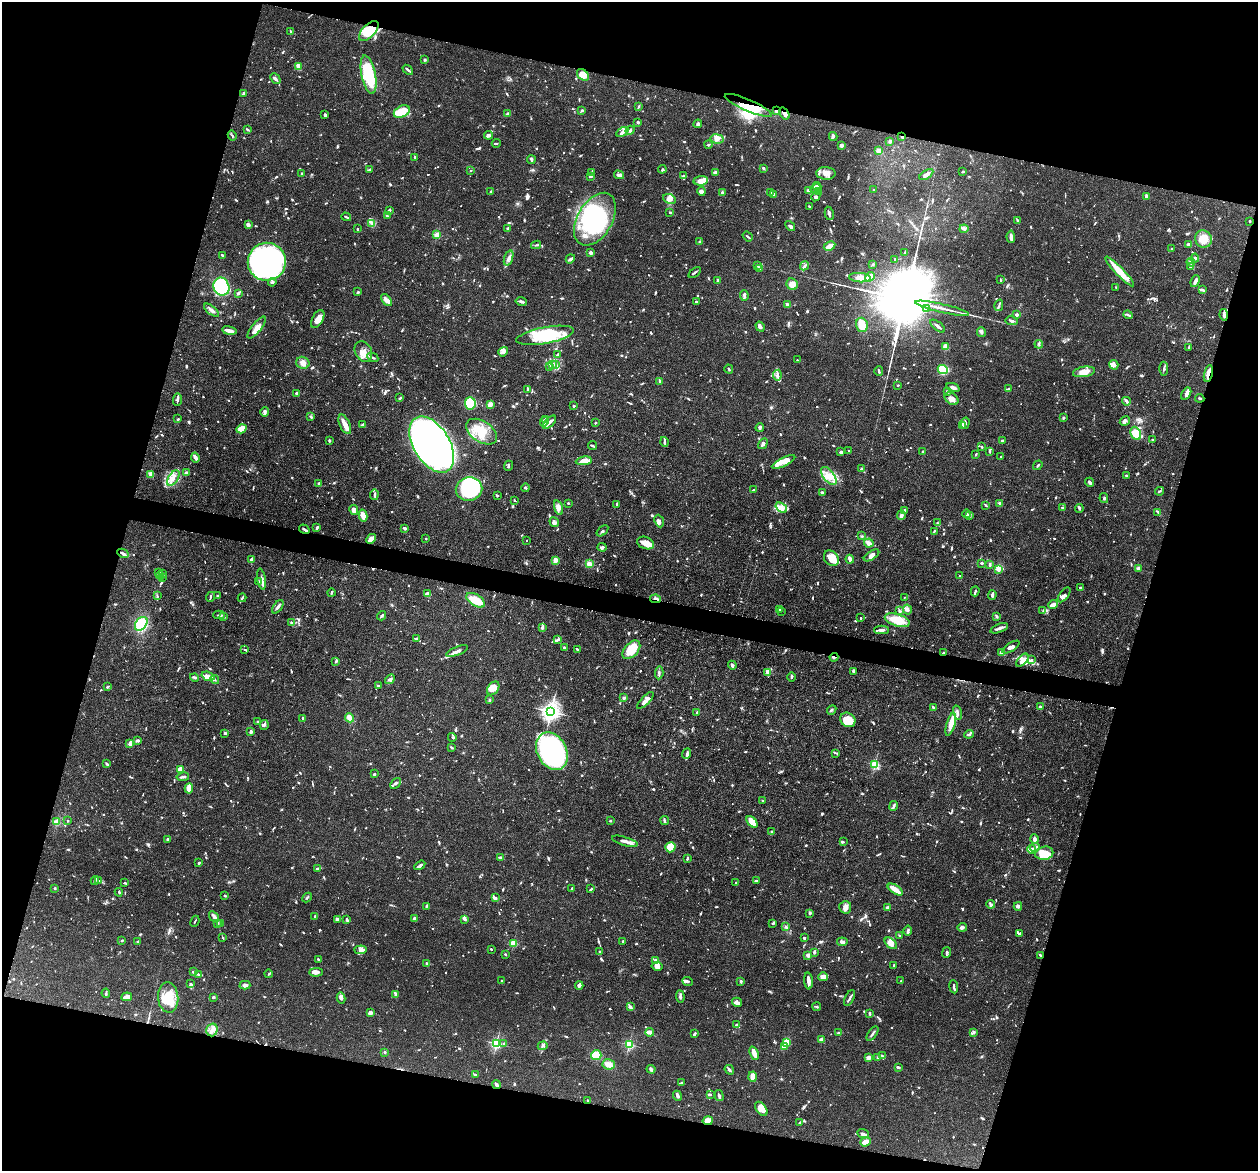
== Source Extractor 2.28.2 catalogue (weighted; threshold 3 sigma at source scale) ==
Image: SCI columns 36-5059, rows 285-4960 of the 5095 x 5122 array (HDU 1 of 3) = the unmasked area's bounding box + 8 px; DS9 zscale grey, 4 x 4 block average (1 PNG px = mean of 4 x 4 image px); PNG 1260 x 1173 px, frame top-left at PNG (2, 2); each listed source drawn as its Kron ellipse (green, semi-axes under 4 px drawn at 4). Shown black and unused: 32% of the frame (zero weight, under 3 of 4 exposures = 5% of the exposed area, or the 3 px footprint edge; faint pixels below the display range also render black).
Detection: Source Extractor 2.28.2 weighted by HDU 2 'WHT'. Background 0.0639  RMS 0.0032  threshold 0.0146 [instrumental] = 3 sigma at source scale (4.5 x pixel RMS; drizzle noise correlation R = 1.50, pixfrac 1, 0.05/0.05 arcsec/px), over >= 5 px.
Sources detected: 1688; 7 too faint to see at this stretch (4 x 4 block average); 14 inside a brighter object's white glare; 8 cosmic-ray / hot-pixel residue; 2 long thin detections or spike segments (spike, bleed or trail) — neither listed nor drawn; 65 coinciding with a brighter row at this scale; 154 inside a brighter listed object's ellipse — not listed separately; of the other 1438, all 500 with FLUX_AUTO >= 2.09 (the completeness limit of this list) listed and drawn (938 fainter detections not listed), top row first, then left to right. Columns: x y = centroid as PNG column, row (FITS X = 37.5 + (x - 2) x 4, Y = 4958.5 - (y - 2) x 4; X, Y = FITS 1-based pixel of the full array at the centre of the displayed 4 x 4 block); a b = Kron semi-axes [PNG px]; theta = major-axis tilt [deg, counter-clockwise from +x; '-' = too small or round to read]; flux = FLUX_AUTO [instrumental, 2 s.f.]
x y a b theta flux
291 31 4 2 - 2.5
369 31 12 6 46 38
424 60 3 3 - 2.2
298 67 4 3 - 13
408 70 6 2 -40 4.5
369 75 19 7 -78 99
583 75 7 5 -42 29
275 79 6 3 -46 5.9
243 93 3 2 - 4.6
748 105 25 6 -23 60
638 107 3 2 - 2.8
582 110 3 2 - 3
777 111 3 2 - 4.8
402 112 8 5 26 56
784 113 6 3 -56 11
508 114 3 2 - 4.7
325 115 3 2 - 4.6
638 122 2 2 - 3
698 124 4 3 - 3.9
248 130 2 2 - 3.8
630 130 5 3 - 3.9
622 132 6 2 30 5.5
232 135 5 2 - 2.7
488 135 4 3 - 4.5
833 136 5 3 - 4.2
902 137 3 2 - 2.6
717 139 7 4 -10 9.3
890 141 3 2 - 3.6
496 143 4 2 - 2.3
708 144 4 2 - 3
841 146 2 2 - 33
879 151 4 3 - 7.1
415 157 2 2 - 2.9
531 160 4 2 - 5.9
763 168 3 2 - 3.1
662 169 4 2 - 2.2
369 170 3 2 - 4.4
470 171 2 2 - 2.1
592 172 3 2 - 2.2
715 172 2 2 - 13
963 172 3 2 - 2.3
302 173 2 2 - 3.6
826 173 10 6 -1 17
619 175 5 2 - 7.7
926 175 8 3 33 10
590 176 4 2 - 2.9
684 176 4 2 - 3.6
701 181 7 4 5 17
817 186 4 2 - 5.2
816 188 5 3 - 4.8
808 190 4 3 - 5
873 190 2 2 - 2.2
491 191 3 2 - 2.2
701 191 4 3 - 8.6
818 191 4 2 - 3.2
722 193 3 2 - 5.9
771 193 3 2 - 2.2
774 194 3 2 - 2.3
816 196 5 4 - 5
1146 196 3 2 - 4.9
669 199 6 4 -25 11
809 207 3 2 - 2.9
389 210 3 2 - 4.5
670 212 3 2 - 2.6
829 213 7 2 -79 7.4
387 216 2 2 - 2.9
346 217 5 2 - 2.8
595 219 29 17 60 170
1017 220 2 2 - 2.8
1250 221 2 2 - 7.1
372 223 3 2 - 2.3
248 225 4 2 - 7.3
790 226 6 3 -51 6.7
508 228 4 2 - 3
357 229 2 2 - 7.1
964 229 4 3 - 5.3
437 235 2 2 - 87
748 237 5 2 - 3
1011 237 6 3 -86 9.3
1203 239 9 8 - 28
700 242 3 2 - 4.1
1189 244 3 2 - 9
536 245 5 2 - 3.2
829 246 6 2 28 30
1172 249 2 2 - 2.4
591 253 3 3 - 5.6
905 253 4 2 - 2.5
223 255 4 2 - 3.5
509 258 8 3 71 7.3
1195 258 4 2 - 3.3
570 259 5 2 - 5.6
895 260 2 2 - 2.6
267 262 19 19 - 860
1191 262 4 3 - 6.1
873 264 3 2 - 2.1
758 265 2 2 - 2.2
804 266 5 2 - 3.4
1191 266 3 2 - 12
760 268 3 2 - 4.2
1120 271 20 4 -46 43
695 272 7 2 37 3.4
870 277 5 3 - 25
860 278 11 4 -3 15
718 280 2 2 - 4.8
1000 280 2 2 - 3.2
1195 281 6 2 69 12
272 282 4 2 - 3.5
792 284 6 5 - 13
221 287 9 7 -62 170
1116 287 2 2 - 2.8
1203 290 3 2 - 3.1
358 292 3 2 - 2.4
239 293 3 3 - 2.8
744 296 5 2 - 6.4
386 300 7 3 -50 14
521 302 6 2 -14 6.6
696 302 3 2 - 3.5
788 305 3 2 - 7.1
999 305 6 2 75 3.6
926 308 2 2 - 4
942 308 27 2 -13 19
211 310 9 3 -39 8.6
1017 315 2 2 - 18
1128 315 4 2 - 2.5
1224 315 6 3 -79 5.1
318 319 10 5 61 16
1012 321 6 3 -10 4.1
862 325 7 5 -75 24
938 326 9 2 -38 6.4
257 327 13 5 52 15
760 327 5 2 - 6
229 331 7 3 -10 12
981 332 5 3 - 4.6
545 335 29 8 10 120
1039 344 4 2 - 2.7
946 347 2 2 - 17
1188 347 2 2 - 2.3
363 352 11 8 -64 18
503 352 5 4 - 6.5
558 355 4 3 - 3.1
373 357 6 2 -28 4.3
797 360 2 2 - 2.9
303 363 7 6 - 13
556 364 3 2 - 2.4
552 365 3 2 - 3.6
1114 365 5 4 - 9.9
549 366 4 3 - 3.9
729 369 4 2 - 3.5
1164 369 7 2 88 3.1
943 370 5 4 - 110
879 371 4 2 - 3.6
1084 372 11 5 9 22
1208 373 8 2 77 19
777 375 5 4 - 6.3
660 382 4 2 - 3.8
898 385 2 2 - 2.2
953 387 7 3 -20 6.9
1008 389 2 2 - 2.4
528 390 3 2 - 3.8
947 391 2 2 - 6.6
297 393 2 2 - 24
1186 394 6 3 58 8.1
400 398 3 2 - 3.8
1200 398 4 2 - 2.4
952 399 7 5 -37 12
177 400 6 2 88 4.9
1126 401 4 3 - 4.6
470 403 6 5 - 110
490 404 3 2 - 13
574 406 2 2 - 5.8
265 412 5 4 - 5.1
311 417 4 2 - 2.8
1063 418 2 2 - 4.2
178 419 3 2 - 2.1
545 419 2 2 - 7.8
1125 421 5 3 - 4.3
544 422 5 2 - 4.5
549 422 8 3 45 8.8
595 423 2 2 - 3.4
965 423 5 2 - 4.1
345 424 10 5 -66 15
362 425 4 2 - 3.7
962 425 4 3 - 3.3
760 428 4 2 - 4.5
241 429 5 4 - 23
481 432 17 10 -34 43
1136 433 7 5 -66 36
329 440 4 2 - 2.6
1153 440 2 2 - 2.1
1002 441 2 2 - 4.8
665 442 5 2 - 3.6
432 444 31 18 -58 2000
763 444 6 2 57 6.5
592 445 4 2 - 3.3
982 447 3 2 - 3.3
849 450 2 2 - 2.2
990 451 3 2 - 3.4
840 452 3 2 - 3.6
923 452 2 2 - 4.3
976 454 3 2 - 2.4
195 457 5 2 - 10
1001 457 3 2 - 2.4
584 461 8 3 8 8.9
784 462 13 4 26 16
1038 465 5 2 - 3.1
508 466 5 2 - 2.9
861 469 3 2 - 5.8
186 473 3 2 - 12
150 474 4 3 - 3.5
829 476 11 5 -52 21
1126 476 2 2 - 5.8
173 478 9 5 57 15
1090 482 5 2 - 4.8
319 483 3 2 - 3.2
525 488 4 2 - 3.2
469 489 13 12 - 220
753 490 4 2 - 2.6
1159 491 4 2 - 2.5
823 493 3 2 - 8.3
374 495 5 2 - 4
497 495 4 2 - 2.8
1104 498 5 3 - 3.4
515 500 3 2 - 2.7
568 503 3 2 - 2.4
1000 503 3 2 - 8.1
617 504 3 2 - 4.4
986 505 3 2 - 3.8
1063 507 2 2 - 2.5
559 508 7 4 -72 11
781 508 6 3 -36 11
1079 508 4 2 - 3.2
354 510 5 4 - 11
904 510 2 2 - 4.7
1158 512 3 2 - 2.3
966 514 4 2 - 2.1
901 515 5 2 - 14
363 516 6 3 -76 22
970 516 4 2 - 2.6
659 521 6 4 -68 6.3
554 522 5 3 - 5.6
937 523 3 2 - 2.4
317 528 4 2 - 3.3
405 528 3 2 - 7.3
304 529 5 2 - 4
602 531 7 2 39 3.5
934 531 3 2 - 2.4
862 536 3 2 - 2.1
371 539 5 2 - 23
426 539 2 2 - 5.2
527 540 2 2 - 3.1
645 543 9 6 -21 22
869 543 5 3 - 12
602 547 4 3 - 5.5
123 553 6 2 -26 6.8
871 555 9 3 33 10
831 558 9 6 -49 34
850 559 4 2 - 12
251 560 4 2 - 7
555 560 3 2 - 22
589 563 4 4 - 7.3
982 563 2 2 - 7.3
990 565 3 2 - 5.7
1139 568 3 2 - 9.5
998 570 4 3 - 6.4
159 572 3 3 - 2.4
162 574 3 2 - 2.7
160 575 4 2 - 3.4
959 576 2 2 - 3.4
162 577 3 2 - 4.9
261 579 10 2 -80 7.8
258 581 2 2 - 2.1
1080 588 2 2 - 2.4
975 591 5 2 - 3.5
331 593 4 2 - 3.6
427 594 4 3 - 9.6
992 595 5 2 - 5
1064 595 9 3 52 6.7
157 596 4 2 - 2.2
217 596 2 2 - 3.3
210 597 5 2 - 2.6
904 597 2 2 - 2.3
242 598 4 2 - 3.4
656 599 5 2 - 3.5
476 600 10 5 -33 38
1053 605 5 3 - 13
278 607 7 2 54 5.3
907 609 5 3 - 5.9
780 610 2 2 - 6.8
782 611 2 2 - 3.7
899 611 3 2 - 2.2
1043 611 3 2 - 2.4
219 615 6 2 0 3.6
382 616 5 2 - 3.7
997 616 4 3 - 2.7
224 617 3 2 - 2.7
861 618 2 2 - 2.9
897 620 13 6 -18 53
291 622 3 2 - 2.2
141 624 8 5 52 85
542 627 4 2 - 4.6
999 628 9 2 21 8.8
881 630 7 3 -1 7.9
416 638 4 2 - 2.8
557 640 4 3 - 4
1011 647 9 3 32 8.5
564 648 3 2 - 4.5
577 649 3 2 - 3.4
245 650 3 2 - 2.1
631 650 11 6 48 48
457 651 12 3 22 9
943 653 2 2 - 2.9
1001 653 3 3 - 9
834 657 4 2 - 3.5
1022 660 8 4 48 14
1032 660 3 3 - 2.8
336 661 4 2 - 3.6
732 665 4 3 - 4.8
853 671 3 2 - 7.2
768 672 4 3 - 3.6
659 673 7 2 86 4.1
208 676 6 3 -20 20
194 677 4 3 - 3.4
791 677 5 2 - 2.9
215 679 4 2 - 2.9
390 679 5 3 - 5.4
378 685 3 2 - 3.2
107 687 3 2 - 2.7
493 688 8 5 54 23
624 698 2 2 - 25
489 700 3 2 - 2.7
645 700 11 3 46 12
1040 707 3 2 - 5.2
933 708 4 2 - 4.5
832 710 5 2 - 3
551 712 3 2 - 1100
697 712 2 2 - 6.4
958 712 7 2 -74 4.3
303 718 2 2 - 4.1
350 718 4 3 - 17
848 720 8 7 - 42
258 722 2 2 - 2.5
951 724 12 3 74 19
264 725 5 2 - 3.7
251 732 3 2 - 4.8
225 733 4 2 - 4.7
969 734 4 2 - 3.8
452 737 4 2 - 2.2
137 740 3 3 - 3.2
130 744 4 3 - 4.5
451 747 3 2 - 2.8
552 751 20 14 -62 480
836 753 4 2 - 2.1
687 754 5 3 - 5.5
107 764 4 2 - 2.6
875 764 2 2 - 200
180 769 2 2 - 71
375 774 2 2 - 2.6
183 777 6 2 8 5.7
395 783 6 3 48 4.3
189 788 5 3 - 24
763 801 2 2 - 4
894 806 5 2 - 3.8
68 821 2 2 - 2.3
610 821 3 2 - 2.7
665 821 4 2 - 2.8
57 822 2 2 - 84
752 822 7 3 -49 44
772 831 3 2 - 2.4
167 839 3 2 - 2.5
1034 839 4 3 - 6.6
625 841 13 3 -16 11
843 842 3 2 - 2.1
670 847 5 5 - 37
1035 847 4 3 - 4.5
1031 849 4 3 - 5.4
1044 853 9 6 12 20
501 858 3 2 - 4.6
687 858 3 2 - 3.5
199 863 3 2 - 2.8
420 865 6 3 32 4.7
317 869 3 2 - 6.5
95 881 4 2 - 5.1
99 881 2 2 - 2.3
757 881 3 2 - 2.2
736 882 2 2 - 3.2
124 883 3 2 - 2.3
55 888 2 2 - 9.5
572 889 4 2 - 4.3
591 889 4 2 - 2.5
895 890 9 3 -32 27
119 892 4 2 - 2.5
225 896 2 2 - 3.6
307 898 5 2 - 2.3
495 898 3 3 - 4.5
990 904 5 3 - 4.4
426 906 4 2 - 3
1018 906 4 3 - 5.1
845 907 6 6 - 9.4
887 908 3 2 - 6.4
810 913 3 2 - 4.8
315 916 3 2 - 2.9
214 917 6 2 -55 15
414 918 3 2 - 5.9
337 919 3 2 - 5.4
464 919 4 2 - 5.4
347 920 3 3 - 3.3
195 921 5 2 - 2.4
217 923 3 2 - 2.8
773 923 3 2 - 2.5
221 924 2 2 - 5.5
786 927 4 2 - 3.1
962 927 5 3 - 5.2
908 931 5 3 - 4.9
1019 933 3 2 - 4
900 936 3 2 - 2.2
223 938 3 2 - 2.6
804 938 2 2 - 4.8
122 940 2 2 - 2.7
138 941 3 2 - 2.8
623 941 2 2 - 4
842 942 5 2 - 8.8
513 943 2 2 - 120
891 943 7 4 -41 22
491 949 2 2 - 2.7
360 950 6 3 5 5.7
600 952 3 2 - 2.4
814 952 2 2 - 6.8
946 953 5 3 - 5
505 954 2 2 - 9
808 955 2 2 - 37
1040 955 3 2 - 3.3
318 959 2 2 - 2.3
655 960 3 2 - 4.2
426 963 2 2 - 5.1
894 965 2 2 - 2.1
657 966 5 4 - 8.6
193 972 3 2 - 3.7
316 972 7 4 2 8.3
269 974 4 2 - 2.6
198 975 4 2 - 2.2
823 977 5 4 - 15
501 981 2 2 - 2.4
688 981 5 2 - 4.2
741 981 3 2 - 4.2
808 981 8 2 -85 15
901 981 2 2 - 2.2
190 983 3 2 - 2.5
245 985 5 3 - 6.9
579 985 4 3 - 9
954 987 6 2 -82 4.5
106 993 5 3 - 3.1
396 994 4 2 - 7.4
680 996 6 2 -85 5.7
127 997 5 3 - 16
168 997 15 10 -85 48
213 997 2 2 - 4.3
341 998 5 4 - 6
850 998 9 2 63 4.7
737 1002 5 4 - 6.9
631 1007 3 2 - 3.1
817 1007 4 2 - 2.8
371 1013 3 2 - 4.8
869 1013 3 2 - 3
737 1025 3 2 - 3.8
212 1030 6 5 - 11
650 1032 4 3 - 15
974 1032 4 3 - 3.4
838 1033 3 2 - 4.7
694 1034 4 2 - 3.2
872 1034 8 2 57 4.2
822 1040 2 2 - 43
786 1042 3 2 - 27
496 1043 2 2 - 330
504 1043 3 2 - 2.3
629 1044 2 2 - 240
543 1046 5 2 - 3.1
784 1047 3 2 - 6.1
385 1052 2 2 - 2.8
754 1053 7 2 -67 33
596 1055 5 5 - 39
882 1055 3 2 - 2.2
869 1058 2 2 - 46
878 1058 4 2 - 3
609 1064 6 5 - 14
898 1067 2 2 - 4.8
651 1069 4 4 - 3.8
729 1070 5 2 - 4.4
475 1075 2 2 - 3.3
753 1077 5 3 - 17
682 1082 4 2 - 2.6
496 1085 4 2 - 6.6
710 1095 2 2 - 4.2
677 1096 5 2 - 6.3
719 1096 5 2 - 4.4
588 1101 3 2 - 2.1
761 1109 8 5 -54 19
708 1121 5 4 - 16
800 1122 3 2 - 2.3
863 1134 6 3 -23 5.7
865 1142 5 3 - 13
Overlapping masked pixels (flux is a lower limit): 13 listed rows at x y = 369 31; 748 105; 777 111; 784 113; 902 137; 1224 315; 1208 373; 304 529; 123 553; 656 599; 943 653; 834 657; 708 1121
Diffuse or blended objects may show on this block-average render without a row.